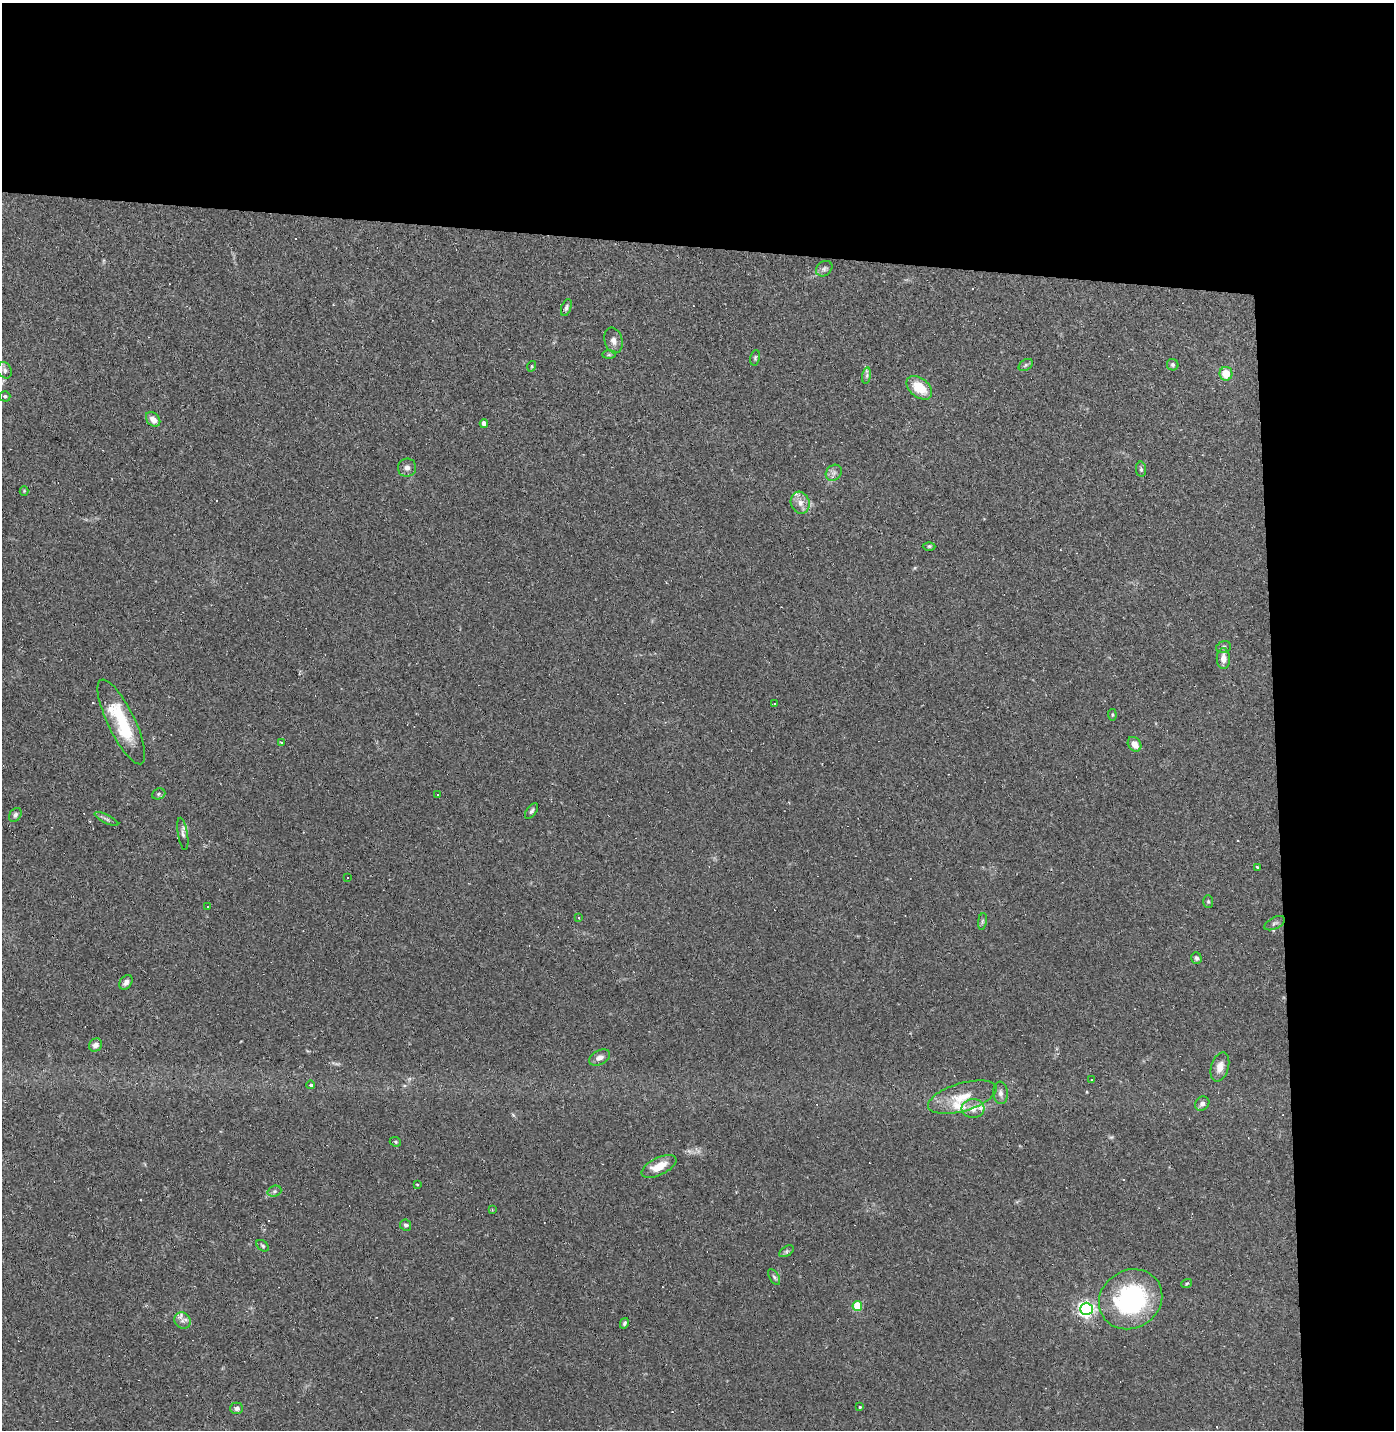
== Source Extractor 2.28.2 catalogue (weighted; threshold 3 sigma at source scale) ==
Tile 3 of 3 x 3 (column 3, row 1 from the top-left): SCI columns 2852-4243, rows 2858-4285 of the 4311 x 4285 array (HDU 1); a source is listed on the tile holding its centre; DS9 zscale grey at full resolution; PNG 1396 x 1432 px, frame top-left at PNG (2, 3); each listed source drawn as its Kron ellipse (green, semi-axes under 4 px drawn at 4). Shown black and unused: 24% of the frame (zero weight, under 2 of 3 exposures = <1% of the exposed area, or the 3 px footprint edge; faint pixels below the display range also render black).
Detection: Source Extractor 2.28.2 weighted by HDU 2 'WHT'; one run over the whole footprint, this tile lists its part. Background 0.0535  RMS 0.0052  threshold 0.0233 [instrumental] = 3 sigma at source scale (4.5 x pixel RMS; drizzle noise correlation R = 1.50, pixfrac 1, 0.05/0.05 arcsec/px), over >= 5 px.
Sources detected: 95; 24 cosmic-ray / hot-pixel residue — neither listed nor drawn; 2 inside a brighter listed object's ellipse — not listed separately; the other 69 listed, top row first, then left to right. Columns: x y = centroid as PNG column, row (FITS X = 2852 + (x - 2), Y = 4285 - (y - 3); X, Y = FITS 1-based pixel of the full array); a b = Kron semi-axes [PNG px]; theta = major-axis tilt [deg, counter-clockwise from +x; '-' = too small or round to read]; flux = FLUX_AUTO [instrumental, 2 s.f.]
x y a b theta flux
824 269 9 7 40 1.5
566 307 9 5 70 1.1
613 340 13 9 -76 2.9
609 355 7 4 0 0.85
755 358 8 5 80 0.89
1026 365 8 5 37 0.93
1173 365 6 5 - 1.1
532 366 5 3 - 0.47
5 370 8 6 -64 1.6
1226 374 7 6 - 8.8
867 376 8 4 82 1.1
919 388 15 9 -39 12
5 396 5 5 - 0.9
153 419 8 6 -48 3.9
484 423 4 4 - 2.7
407 468 9 9 - 2.3
1141 469 7 5 -81 1
834 473 9 7 45 1.9
24 491 4 4 - 0.46
800 503 11 9 -71 4
929 546 6 4 1 0.74
1224 647 7 5 16 1.1
1223 658 10 6 -89 4
774 703 3 3 - 2.3
1112 715 6 4 -85 0.63
121 722 46 13 -64 28
281 743 3 3 - 2.7
1135 744 8 6 -54 4.4
159 794 7 5 22 0.92
437 794 3 2 - 0.35
531 811 9 4 53 1.1
15 815 7 5 56 1.3
106 819 13 3 -26 1.3
183 834 16 5 -81 1.8
1257 867 3 3 - 1.6
347 878 3 3 - 0.81
1208 901 6 5 - 0.8
207 907 3 2 - 0.47
578 918 3 2 - 0.9
982 921 8 4 81 0.92
1274 923 11 5 26 1.4
1196 958 6 5 - 1.1
126 982 8 5 50 2.1
96 1045 7 6 - 2.2
600 1058 11 7 27 2.6
1220 1067 15 9 73 3.9
1091 1080 2 2 - 0.4
311 1085 4 4 - 1
1000 1093 11 7 -84 2.4
962 1097 35 14 16 13
1202 1104 8 6 48 2
973 1108 11 9 3 4.5
395 1142 6 4 -23 0.68
659 1166 19 8 26 8.4
417 1184 3 2 - 0.5
274 1191 7 5 21 1
492 1210 3 3 - 0.5
406 1225 6 5 - 1
263 1246 7 5 -40 0.88
787 1251 8 5 32 1
774 1277 9 4 -60 1.1
1187 1283 5 3 - 0.52
1131 1299 33 29 32 71
857 1306 5 5 - 22
1086 1309 6 6 - 160
182 1321 8 7 - 2.3
624 1323 5 4 - 0.93
860 1407 3 3 - 0.6
237 1408 6 5 - 1.6
Isophote crosses this tile's border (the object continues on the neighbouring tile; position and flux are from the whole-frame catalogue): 1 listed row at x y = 5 370